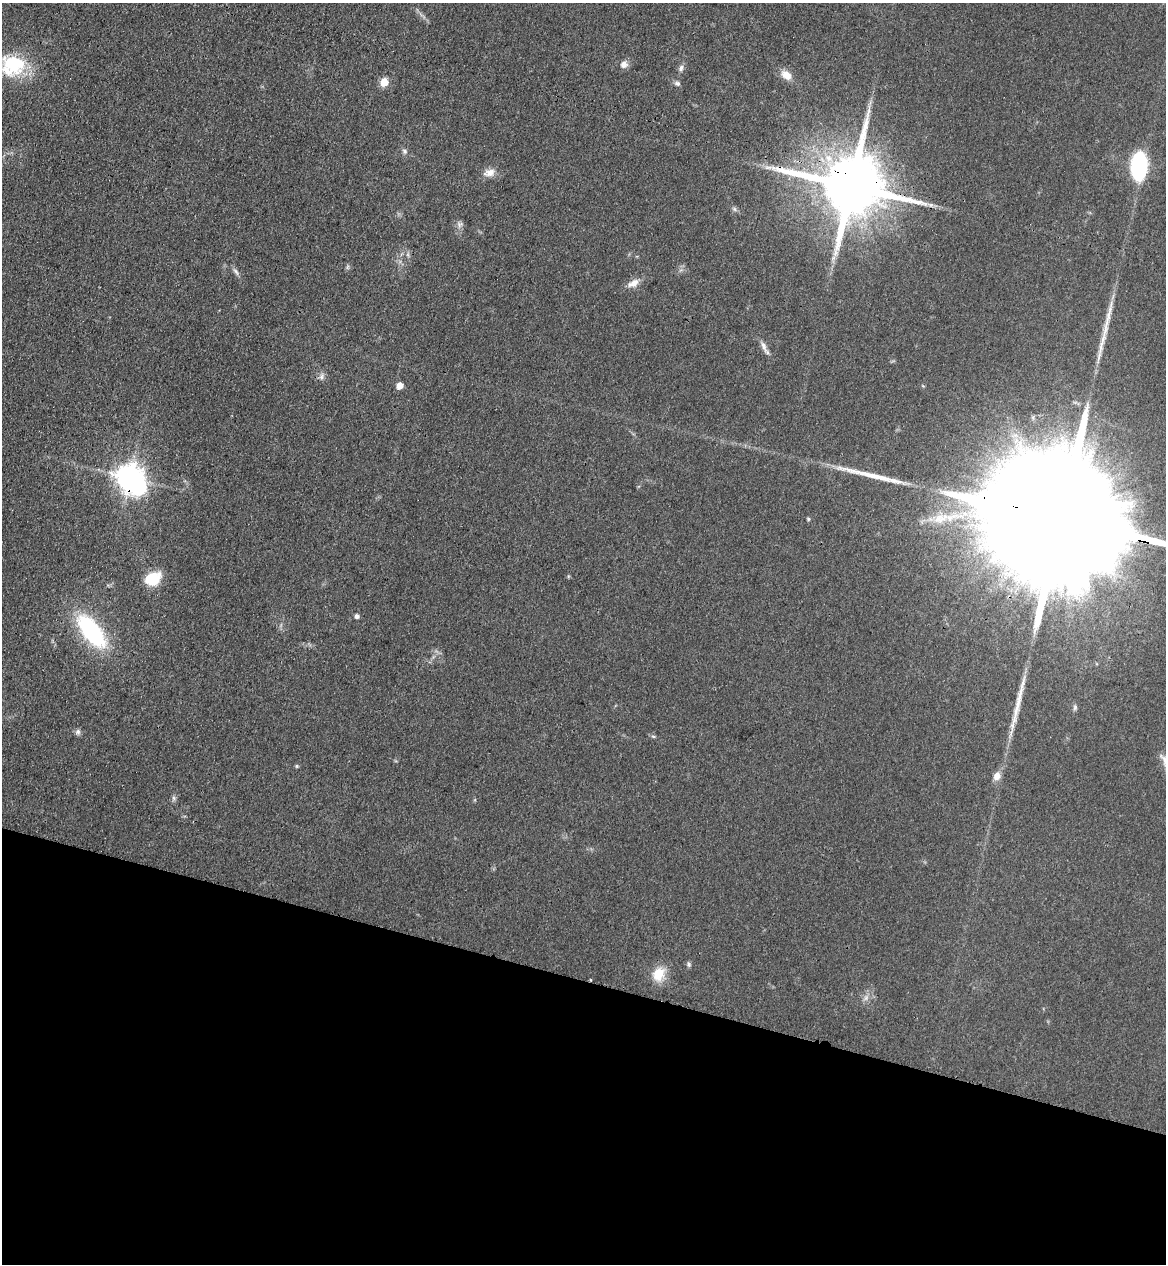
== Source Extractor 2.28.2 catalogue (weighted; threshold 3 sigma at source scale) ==
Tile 15 of 4 x 4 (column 3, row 4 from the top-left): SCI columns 2571-3734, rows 38-1299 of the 5260 x 5122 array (HDU 1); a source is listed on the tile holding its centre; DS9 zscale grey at full resolution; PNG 1168 x 1266 px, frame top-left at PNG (2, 3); no overlay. Shown black and unused: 22% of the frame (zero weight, under 3 of 4 exposures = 6% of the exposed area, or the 3 px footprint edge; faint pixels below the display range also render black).
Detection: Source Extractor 2.28.2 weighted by HDU 2 'WHT'; one run over the whole footprint, this tile lists its part. Background 0.0581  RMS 0.007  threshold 0.0313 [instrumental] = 3 sigma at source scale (4.5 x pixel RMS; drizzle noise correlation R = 1.50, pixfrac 1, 0.05/0.05 arcsec/px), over >= 5 px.
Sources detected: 43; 1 too faint to see at this stretch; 2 inside a brighter object's white glare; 3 long thin detections or spike segments (spike, bleed or trail) — not listed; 2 inside a brighter listed object's ellipse — not listed separately; the other 35 listed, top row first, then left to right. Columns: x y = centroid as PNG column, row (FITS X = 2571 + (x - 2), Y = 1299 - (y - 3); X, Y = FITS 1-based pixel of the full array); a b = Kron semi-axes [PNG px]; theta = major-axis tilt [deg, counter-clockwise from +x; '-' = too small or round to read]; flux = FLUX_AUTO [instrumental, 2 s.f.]
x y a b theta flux
14 64 34 26 -23 42
624 64 9 8 - 4.1
681 68 9 7 59 2.5
786 75 13 9 -40 8
384 82 5 5 - 23
677 83 8 6 -20 1.9
404 151 8 6 -49 1.9
1139 166 17 10 87 110
489 172 15 9 12 6.4
851 186 19 17 -14 7500
931 205 9 6 -26 2.3
734 209 7 5 -46 1.5
460 225 11 7 36 2.5
833 258 7 4 71 1.8
347 267 7 4 89 1.2
236 271 13 5 -54 2.3
633 283 18 9 26 6.4
764 346 19 6 -68 4.1
321 377 11 7 66 2.8
399 385 5 5 - 10
129 478 9 8 - 840
808 519 5 4 - 0.86
1063 520 78 26 -15 80000
153 579 11 9 30 35
357 616 5 4 - 2.7
92 631 37 16 -52 82
1075 707 8 5 87 1.6
78 732 8 7 - 2.1
653 736 6 4 -2 1
297 766 6 4 -90 0.84
997 776 10 8 65 5.7
174 798 8 5 76 1.7
689 964 7 6 - 1.6
659 974 19 14 66 15
590 980 3 3 - 0.8
Overlapping masked pixels (flux is a lower limit): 4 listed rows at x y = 851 186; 129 478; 1063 520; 590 980
Isophote crosses this tile's border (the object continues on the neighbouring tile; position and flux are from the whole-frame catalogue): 2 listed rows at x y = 14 64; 1063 520